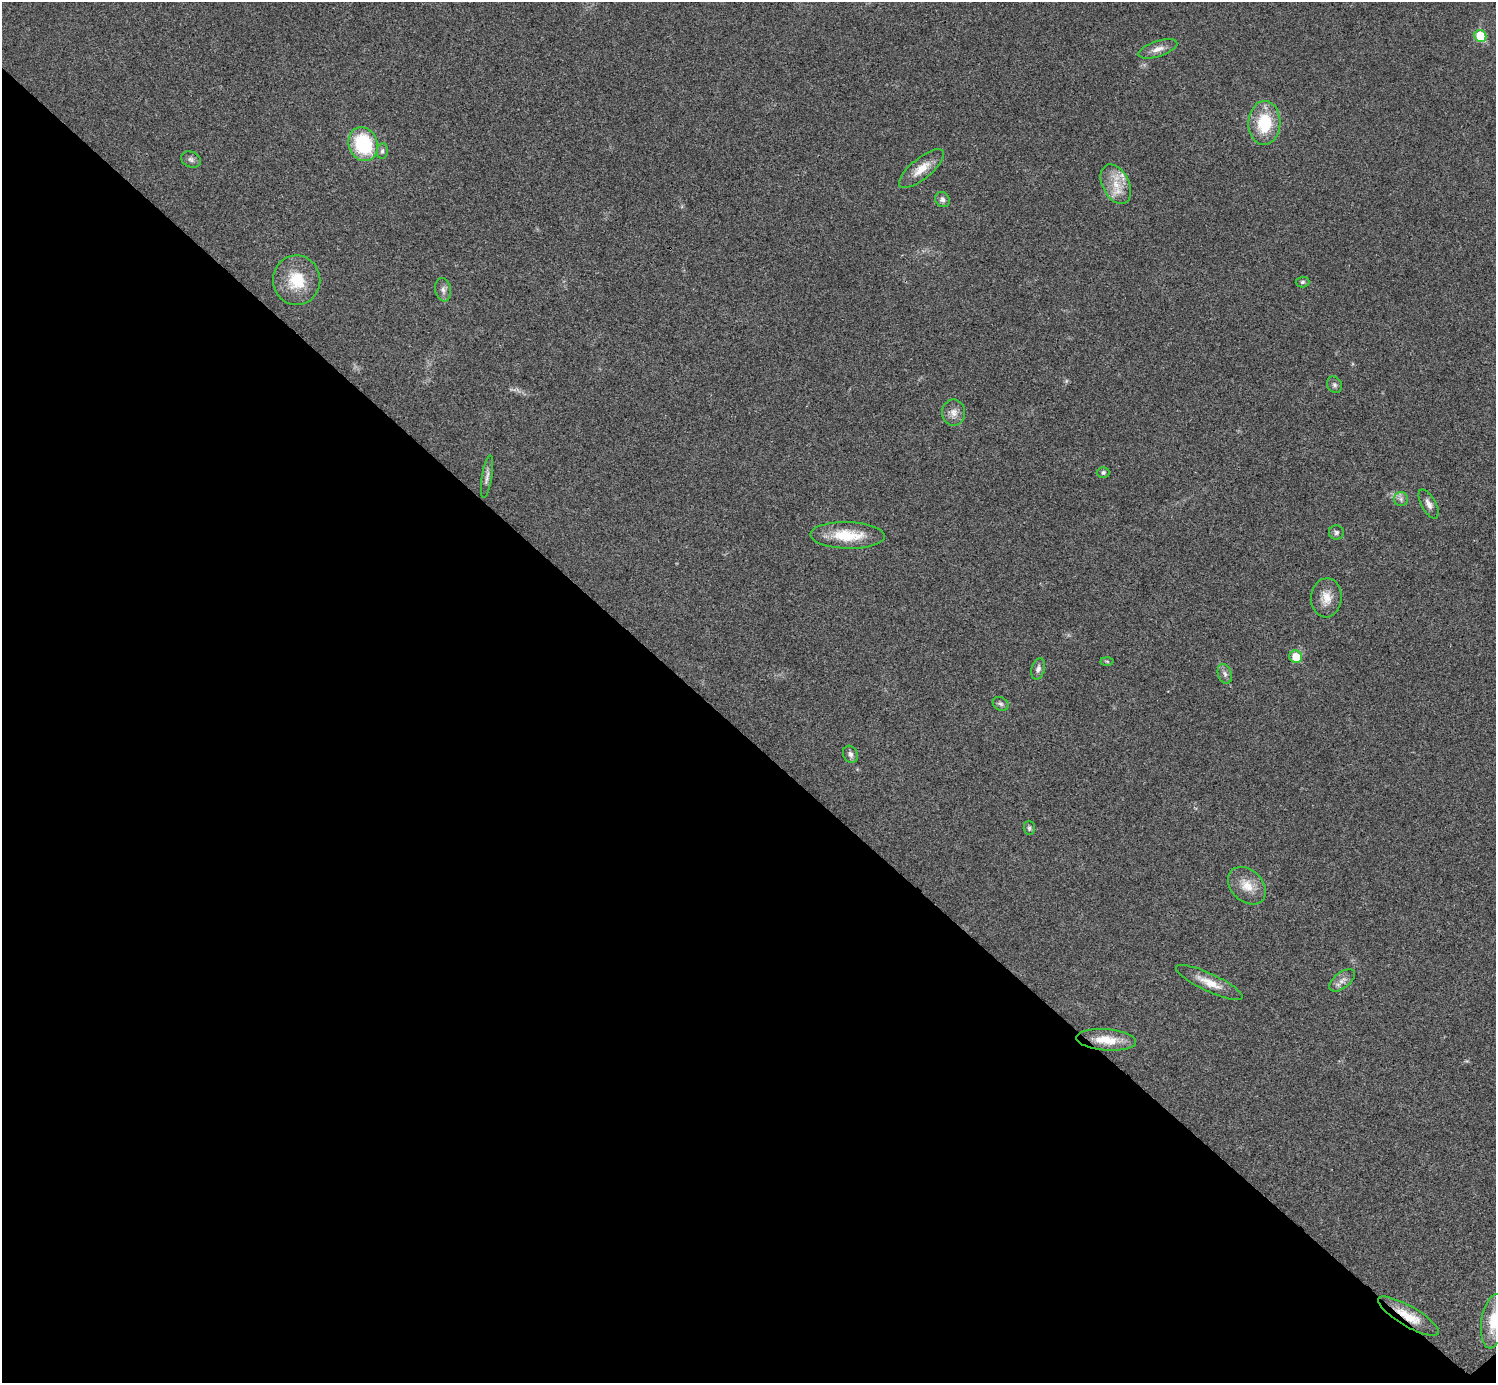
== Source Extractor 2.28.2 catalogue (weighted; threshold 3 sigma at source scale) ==
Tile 14 of 4 x 4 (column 2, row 4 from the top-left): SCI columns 1500-2993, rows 301-1681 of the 5983 x 5983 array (HDU 1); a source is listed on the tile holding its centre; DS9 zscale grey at full resolution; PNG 1498 x 1385 px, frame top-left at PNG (2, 2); each listed source drawn as its Kron ellipse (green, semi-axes under 4 px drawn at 4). Shown black and unused: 47% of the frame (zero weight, under 3 of 4 exposures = <1% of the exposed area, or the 3 px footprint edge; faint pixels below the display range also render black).
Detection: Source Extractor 2.28.2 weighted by HDU 2 'WHT'; one run over the whole footprint, this tile lists its part. Background 0.0195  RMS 0.004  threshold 0.0179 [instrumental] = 3 sigma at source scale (4.5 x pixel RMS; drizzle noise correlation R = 1.50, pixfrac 1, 0.05/0.05 arcsec/px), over >= 5 px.
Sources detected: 34; all 34 listed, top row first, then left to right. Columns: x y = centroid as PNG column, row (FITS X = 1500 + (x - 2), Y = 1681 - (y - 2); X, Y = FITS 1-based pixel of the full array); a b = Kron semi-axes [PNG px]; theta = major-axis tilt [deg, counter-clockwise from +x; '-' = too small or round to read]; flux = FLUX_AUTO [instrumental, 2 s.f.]
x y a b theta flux
1480 36 6 5 - 14
1158 49 20 7 18 3.3
1264 123 22 16 89 17
363 144 17 14 -66 27
382 151 8 5 81 0.97
191 159 10 7 -25 1.4
921 169 28 10 40 6.5
1116 184 21 13 -64 7.9
942 199 8 7 - 1.5
297 280 25 23 -85 14
1302 282 7 5 3 0.77
443 290 12 8 -81 1.8
1334 385 8 7 - 1.1
954 413 13 11 90 3.1
1103 472 6 5 - 0.82
487 477 21 5 81 2
1401 499 7 7 - 1.3
1429 504 16 7 -61 2.3
1336 532 7 7 - 1
847 535 37 13 -1 14
1326 598 19 15 85 5.6
1296 657 6 6 - 7
1107 661 6 4 -2 0.57
1038 669 11 6 74 1.7
1225 674 10 7 -70 1.4
1001 704 8 6 -31 1.2
850 754 9 7 -62 1.5
1029 828 7 5 -87 0.87
1247 886 21 15 -44 6.7
1342 980 15 8 38 2.5
1209 982 36 9 -25 6.4
1106 1040 30 10 -4 8.7
1408 1316 35 10 -30 8.6
1493 1321 27 12 82 10
Overlapping masked pixels (flux is a lower limit): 1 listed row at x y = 1408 1316
Isophote crosses this tile's border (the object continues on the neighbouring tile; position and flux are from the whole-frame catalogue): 1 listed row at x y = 1493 1321